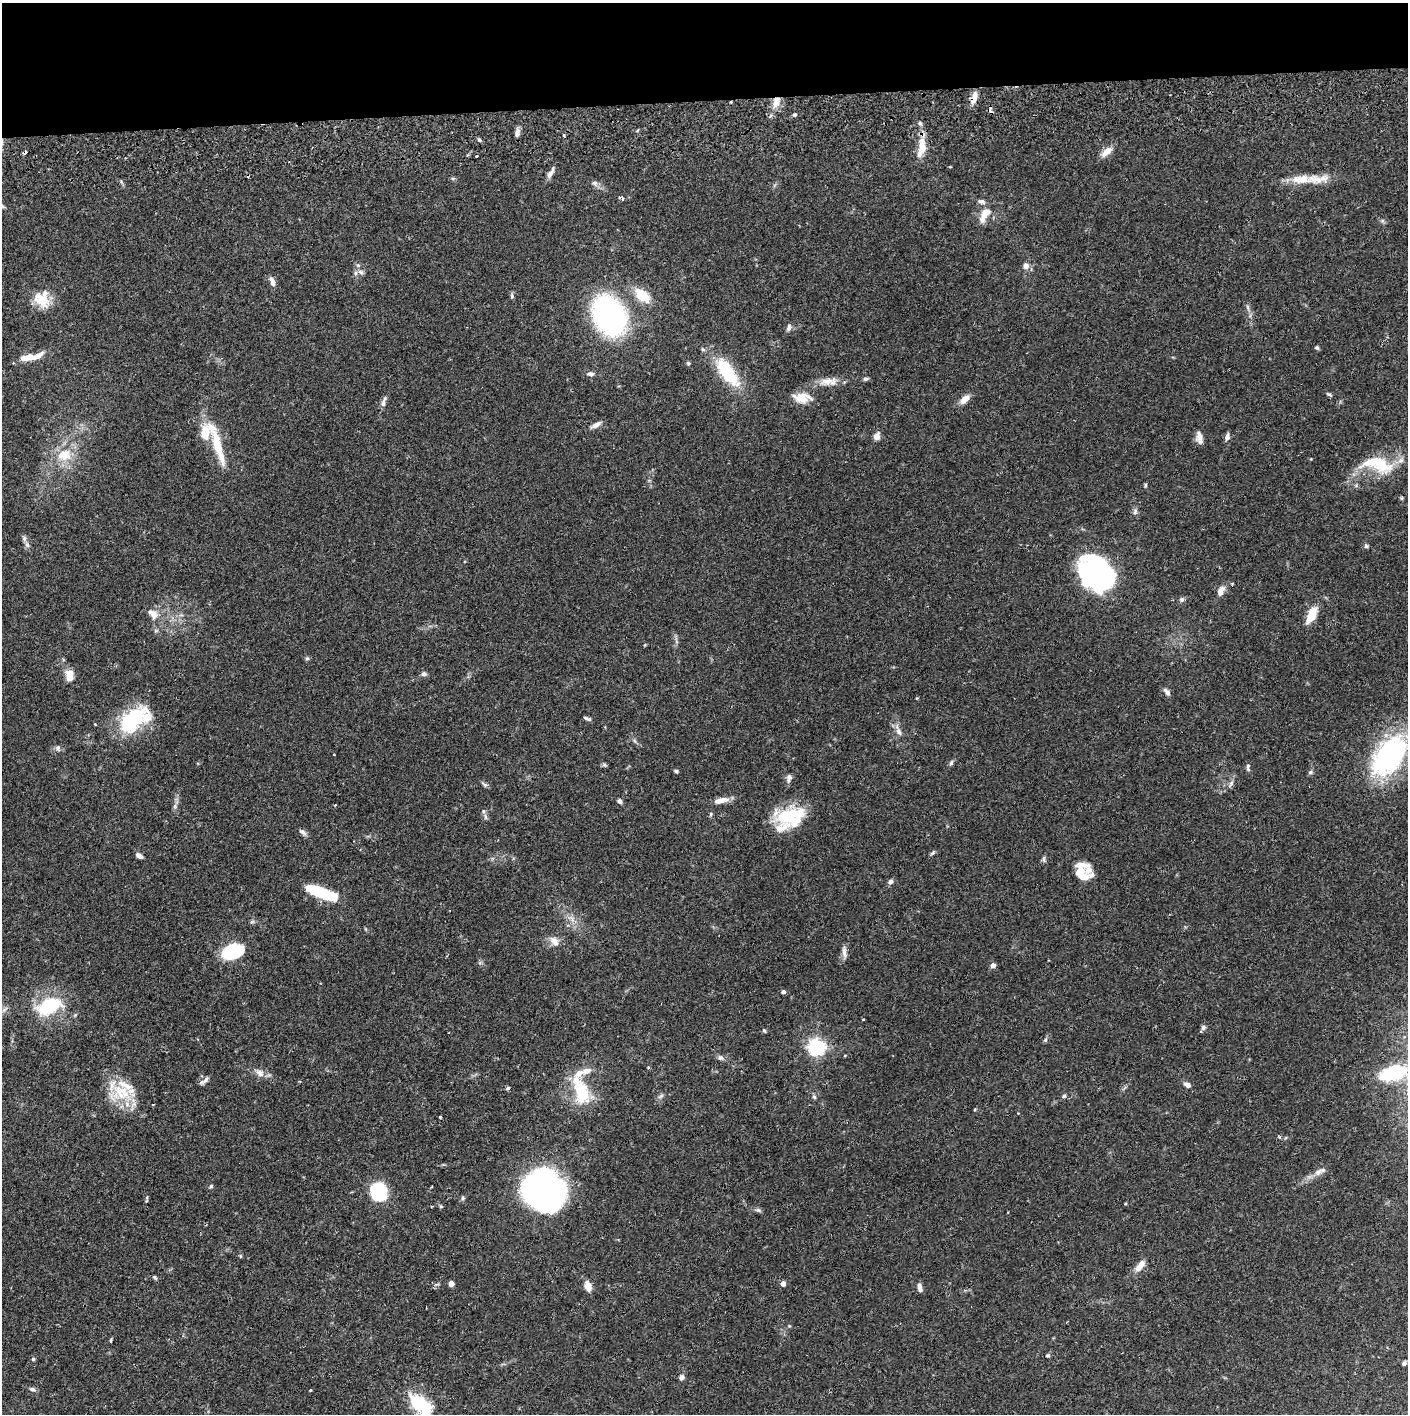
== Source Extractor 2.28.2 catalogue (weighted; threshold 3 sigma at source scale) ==
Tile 2 of 3 x 3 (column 2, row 1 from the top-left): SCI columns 1412-2817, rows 2889-4300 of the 4229 x 4358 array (HDU 1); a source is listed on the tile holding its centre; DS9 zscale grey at full resolution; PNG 1410 x 1416 px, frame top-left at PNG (2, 3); no overlay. Shown black and unused: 7% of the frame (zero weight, under 2 of 3 exposures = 3% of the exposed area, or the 3 px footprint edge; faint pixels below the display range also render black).
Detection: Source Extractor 2.28.2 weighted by HDU 2 'WHT'; one run over the whole footprint, this tile lists its part. Background 0.068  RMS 0.0049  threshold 0.0221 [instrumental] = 3 sigma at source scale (4.5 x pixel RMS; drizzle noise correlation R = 1.50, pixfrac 1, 0.05/0.05 arcsec/px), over >= 5 px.
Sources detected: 157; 3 inside a brighter object's white glare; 4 cosmic-ray / hot-pixel residue — not listed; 18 inside a brighter listed object's ellipse — not listed separately; the other 132 listed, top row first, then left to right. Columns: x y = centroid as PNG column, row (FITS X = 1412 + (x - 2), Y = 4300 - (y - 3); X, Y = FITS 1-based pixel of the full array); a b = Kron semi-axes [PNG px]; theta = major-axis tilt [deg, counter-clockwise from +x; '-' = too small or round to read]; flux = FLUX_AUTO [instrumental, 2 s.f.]
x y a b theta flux
974 98 15 6 72 4.5
731 102 3 3 - 0.69
776 102 17 8 69 5.5
990 110 8 4 85 1.6
794 115 5 4 - 0.92
920 123 7 4 -53 0.93
517 133 12 5 81 1.9
564 135 4 3 - 1.1
479 140 5 4 - 0.77
921 148 27 10 78 8.1
25 152 3 3 - 4.2
1106 152 16 7 42 4.3
550 174 11 7 54 2.1
1318 179 41 12 4 9.7
595 183 8 6 -14 1.4
621 198 7 4 -19 1.2
981 201 9 6 -16 1.6
985 214 18 8 58 7.2
358 265 6 5 - 1
1026 266 7 6 - 2.6
361 272 10 5 -27 1.3
272 282 12 6 -68 2.6
642 295 15 9 -39 14
512 296 8 5 -74 0.89
41 299 25 16 -42 11
1248 307 9 4 -76 1.1
609 316 30 22 -62 130
789 328 10 6 73 1.6
1317 348 6 5 - 0.75
28 357 17 7 11 7.1
688 363 6 5 - 0.7
727 372 40 16 -54 26
591 374 10 6 -4 1.6
865 379 6 4 17 1.1
828 381 27 10 9 6.1
1329 394 8 4 -31 0.86
802 398 22 11 -5 7.5
964 399 13 7 41 4
383 403 11 6 87 1.8
596 425 13 6 27 2.7
205 433 24 12 86 9.4
877 436 9 7 67 2.7
1199 437 14 7 -80 3.2
1227 437 8 5 73 2.2
218 446 49 9 -74 17
64 455 21 16 17 12
1378 464 46 20 -14 22
1145 485 5 4 - 0.72
1401 498 6 4 90 0.6
1135 512 9 5 64 1.2
27 545 8 6 -72 1.5
1366 546 7 5 -56 0.94
1097 568 34 31 22 85
1220 591 13 7 71 3.4
1182 599 7 6 - 1.1
154 615 15 11 78 4.4
1311 615 18 8 65 10
307 658 6 4 0 0.72
424 674 7 6 - 1.3
70 675 13 8 87 5.8
1167 692 10 6 -55 1.9
587 718 11 4 -19 1
132 720 38 20 43 35
898 731 16 7 -67 3.1
58 748 9 6 -75 1.3
1389 756 55 32 53 72
951 763 8 5 66 1.1
604 765 7 4 -1 0.76
1248 767 11 4 -88 1.1
676 771 5 4 - 0.76
1310 772 7 5 45 0.88
789 778 12 7 81 1.9
484 784 10 5 -30 1.1
1231 784 11 5 60 1.6
721 800 17 6 11 4.9
619 801 6 5 - 1.2
711 814 5 5 - 0.7
788 816 37 16 15 27
485 817 8 4 -81 0.99
303 832 11 5 -38 1.6
933 853 8 5 45 0.86
139 856 7 4 -30 2.5
1044 859 10 4 -86 0.98
1082 875 16 15 - 8.7
890 882 6 5 - 1.6
322 893 30 8 -20 31
554 941 14 9 -54 3.8
233 951 21 13 20 27
844 952 18 5 -85 2.3
993 965 6 5 - 1.9
783 992 5 4 - 1.2
48 1006 12 8 25 51
863 1020 3 2 - 0.37
1203 1027 7 6 - 1.2
764 1031 6 4 -67 0.62
1045 1040 6 5 - 0.82
816 1047 6 6 - 180
720 1058 8 7 - 1.5
648 1067 4 3 - 0.4
260 1073 12 8 -40 3.1
1396 1073 20 17 28 25
204 1081 15 4 36 1.6
1187 1085 9 6 -28 2.2
508 1088 4 4 - 1.2
121 1092 36 23 -5 20
581 1092 33 18 -75 22
661 1096 10 4 34 1
1064 1096 5 5 - 0.78
814 1097 6 5 - 0.86
975 1109 4 3 - 0.76
440 1116 3 3 - 5.4
1318 1172 11 8 43 2.6
211 1186 5 4 - 0.62
379 1191 15 12 -81 36
544 1192 47 26 9 130
463 1198 5 5 - 0.79
758 1210 6 5 - 0.95
240 1256 6 3 -71 0.49
1140 1265 15 7 51 4.6
155 1277 6 4 -48 0.74
451 1284 4 4 - 4.2
783 1284 4 4 - 2.8
588 1286 14 7 -72 3.7
919 1287 10 5 -73 2.3
426 1307 3 2 - 0.35
111 1340 6 3 71 0.5
1048 1355 6 5 - 0.7
33 1359 4 4 - 0.7
1404 1363 6 5 - 1
682 1377 8 5 51 1.4
32 1389 7 6 - 1.3
421 1404 26 14 -36 24
Overlapping masked pixels (flux is a lower limit): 5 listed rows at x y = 974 98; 731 102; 776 102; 990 110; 25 152